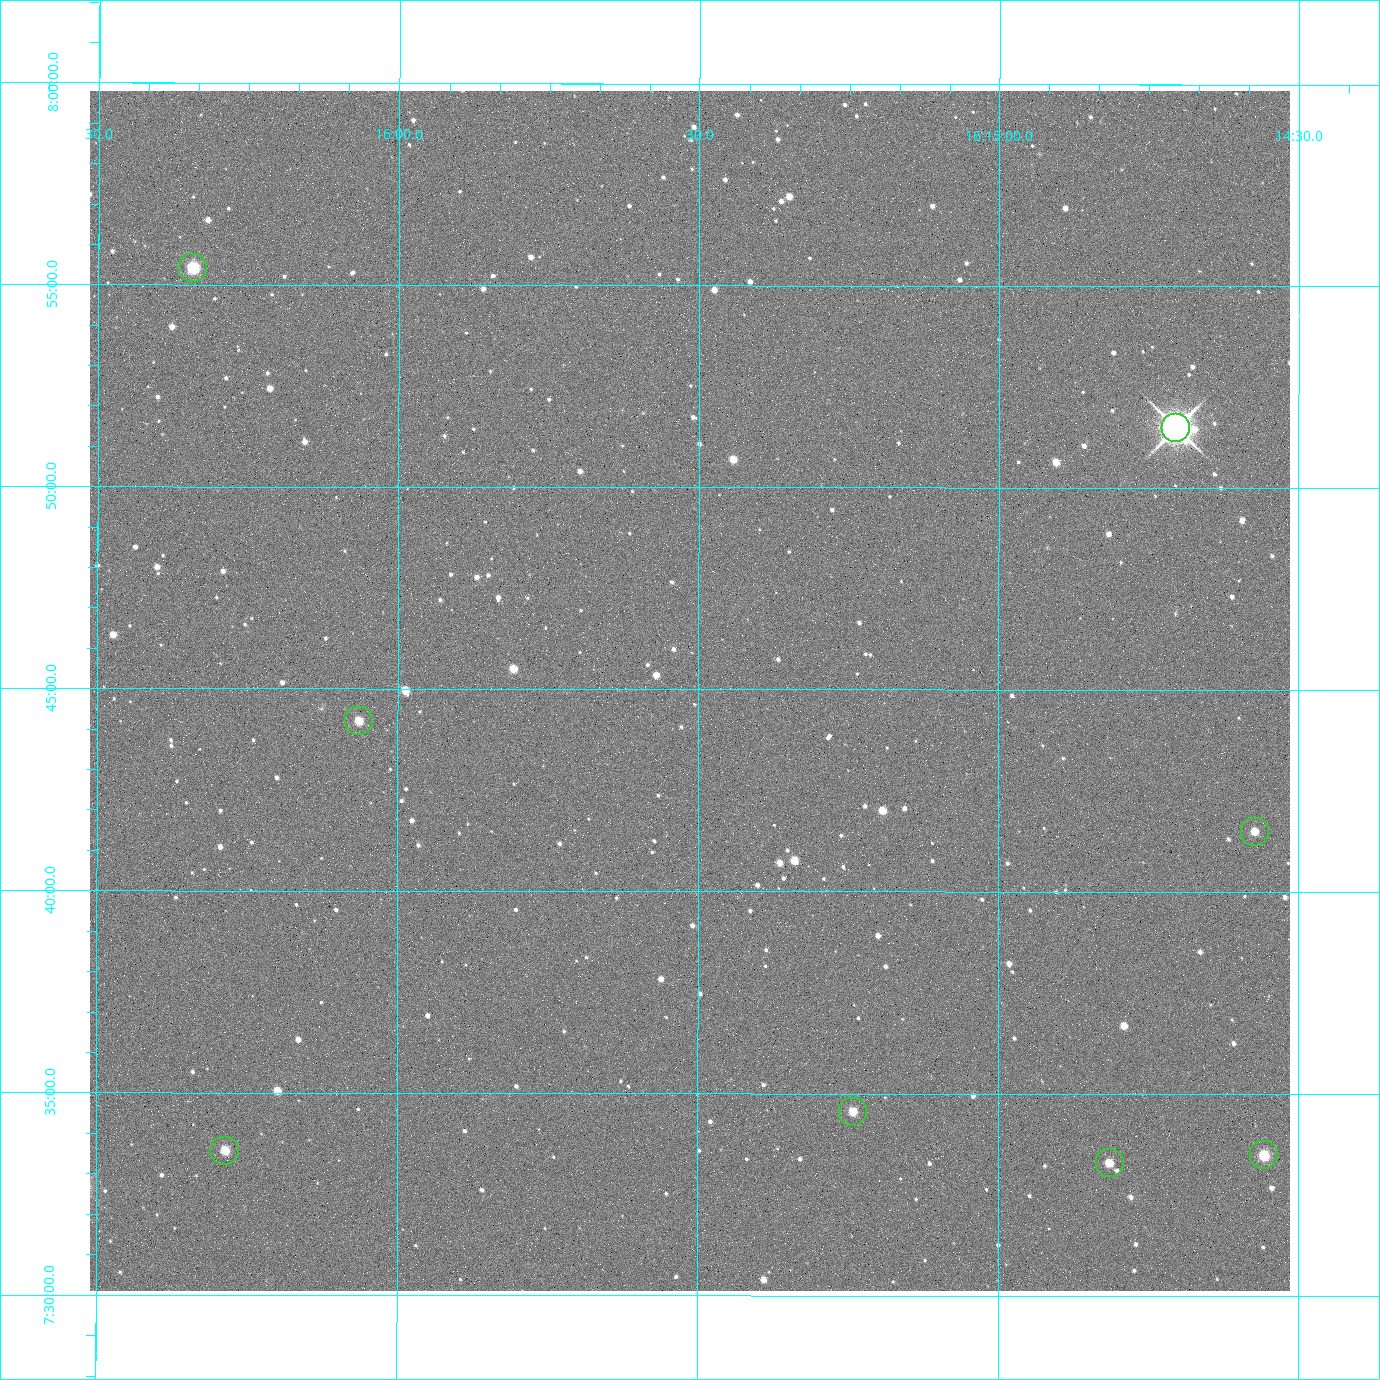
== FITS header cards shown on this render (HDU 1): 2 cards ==
NAXIS1  =                 2400 / Width of image data
NAXIS2  =                 2400 / Height of image data

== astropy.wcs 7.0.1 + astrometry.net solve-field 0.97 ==
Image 2400 x 2400 px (HDU 1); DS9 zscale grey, zoomed out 1/2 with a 90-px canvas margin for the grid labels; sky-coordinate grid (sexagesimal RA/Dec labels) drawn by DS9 from the SOLVED WCS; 8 Tycho-2 reference stars matched to detected sources circled (green)
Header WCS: RA---TAN/DEC--TAN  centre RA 16:15:31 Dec +07:45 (243.88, +7.75 deg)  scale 0.74 arcsec/px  FOV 29.6' x 29.6'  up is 0 deg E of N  parity normal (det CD < 0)
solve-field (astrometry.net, Tycho-2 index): VERIFIED the header's WCS against the Tycho-2 star catalogue (4 matches, 0 conflicts) and refined it, rather than solving blind
Solved WCS: RA---TAN-SIP/DEC--TAN-SIP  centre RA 16:15:31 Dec +07:45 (243.88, +7.75 deg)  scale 0.742 arcsec/px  FOV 29.7' x 29.7'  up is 0 deg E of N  parity normal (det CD < 0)
The solver's refit moves the header's centre by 3.1 arcsec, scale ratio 1.003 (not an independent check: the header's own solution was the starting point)
Tycho-2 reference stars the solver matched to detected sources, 8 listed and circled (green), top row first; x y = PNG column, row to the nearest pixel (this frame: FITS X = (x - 90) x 2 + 1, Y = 2400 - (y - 91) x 2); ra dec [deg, ICRS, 3 dp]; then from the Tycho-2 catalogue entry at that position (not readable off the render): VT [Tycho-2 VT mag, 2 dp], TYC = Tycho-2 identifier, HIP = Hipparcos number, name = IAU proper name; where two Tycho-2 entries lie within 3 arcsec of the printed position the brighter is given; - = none
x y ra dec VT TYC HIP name
193 268 244.086 +7.924 10.10 946-635-1 - -
1176 428 243.676 +7.858 6.72 946-1598-1 79608 -
358 721 244.016 +7.737 11.56 946-881-1 - -
1254 832 243.643 +7.692 11.91 946-916-1 - -
852 1112 243.810 +7.576 11.94 946-1047-1 - -
225 1151 244.071 +7.560 11.55 946-984-1 - -
1264 1156 243.639 +7.558 10.81 946-1083-1 - -
1110 1164 243.703 +7.555 12.21 946-959-1 - -